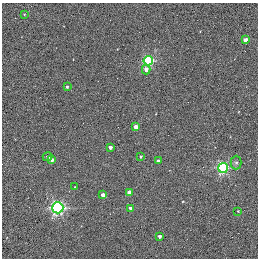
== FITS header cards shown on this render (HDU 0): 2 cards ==
NAXIS1  =                  256 / STANDARD FITS FORMAT
NAXIS2  =                  256 / STANDARD FITS FORMAT

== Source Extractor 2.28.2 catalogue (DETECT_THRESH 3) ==
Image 256 x 256 px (HDU 0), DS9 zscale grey, 1 PNG px = 1 image px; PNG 260 x 260 px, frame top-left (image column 1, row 256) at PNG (2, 3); each listed source drawn as its Kron ellipse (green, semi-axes under 4 px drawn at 4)
Background 0.262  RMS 4.9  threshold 14.8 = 3 sigma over >= 5 px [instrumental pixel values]
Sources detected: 20; all 20 listed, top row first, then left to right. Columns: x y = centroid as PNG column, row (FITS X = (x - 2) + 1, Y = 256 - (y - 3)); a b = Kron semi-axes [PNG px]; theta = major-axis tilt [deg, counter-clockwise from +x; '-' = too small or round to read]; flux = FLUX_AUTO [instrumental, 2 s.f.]
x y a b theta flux
24 14 3 2 - 250
245 40 4 3 - 2000
148 61 5 4 - 30000
146 69 5 4 - 1500
67 87 3 3 - 440
135 127 4 3 - 2900
110 147 3 3 - 1200
140 156 3 2 - 340
48 157 5 4 - 1100
51 160 4 4 - 1300
158 161 3 3 - 780
236 162 7 5 89 810
223 168 5 5 - 38000
75 187 2 2 - 260
129 192 4 3 - 2600
103 195 4 3 - 2500
58 208 5 5 - 61000
131 208 4 3 - 2500
238 211 3 2 - 250
159 236 3 3 - 1100

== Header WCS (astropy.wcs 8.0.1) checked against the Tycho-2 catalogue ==
Header WCS as astropy/WCSLIB reads it (applying the file's SIP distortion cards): RA---TAN-SIP/DEC--TAN-SIP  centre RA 20:00:38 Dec +22:42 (300.16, +22.70 deg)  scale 1.22 arcsec/px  FOV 5.2' x 5.2'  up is +79 deg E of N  parity normal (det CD < 0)
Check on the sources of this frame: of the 20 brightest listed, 3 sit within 1.5 arcsec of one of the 5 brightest Tycho-2 stars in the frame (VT <= 11.35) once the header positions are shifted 0.49 arcsec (0.43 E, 0.23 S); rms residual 0.43 arcsec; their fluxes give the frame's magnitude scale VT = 19.66 - 2.5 log10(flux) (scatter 0.09 mag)
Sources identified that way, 3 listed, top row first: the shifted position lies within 1.5 arcsec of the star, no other Tycho-2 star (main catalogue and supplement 1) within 3.0 arcsec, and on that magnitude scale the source's flux lands within +1.5 / -3 mag of the star's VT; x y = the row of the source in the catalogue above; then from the Tycho-2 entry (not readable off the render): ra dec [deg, ICRS J2000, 3 dp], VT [Tycho-2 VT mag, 2 dp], TYC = Tycho-2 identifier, HIP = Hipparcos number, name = IAU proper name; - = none
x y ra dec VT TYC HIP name
135 127 300.159 +22.702 11.00 2141-1346-1 - -
75 187 300.142 +22.678 11.35 2141-1182-1 - -
103 195 300.137 +22.687 11.25 2141-1124-1 - -